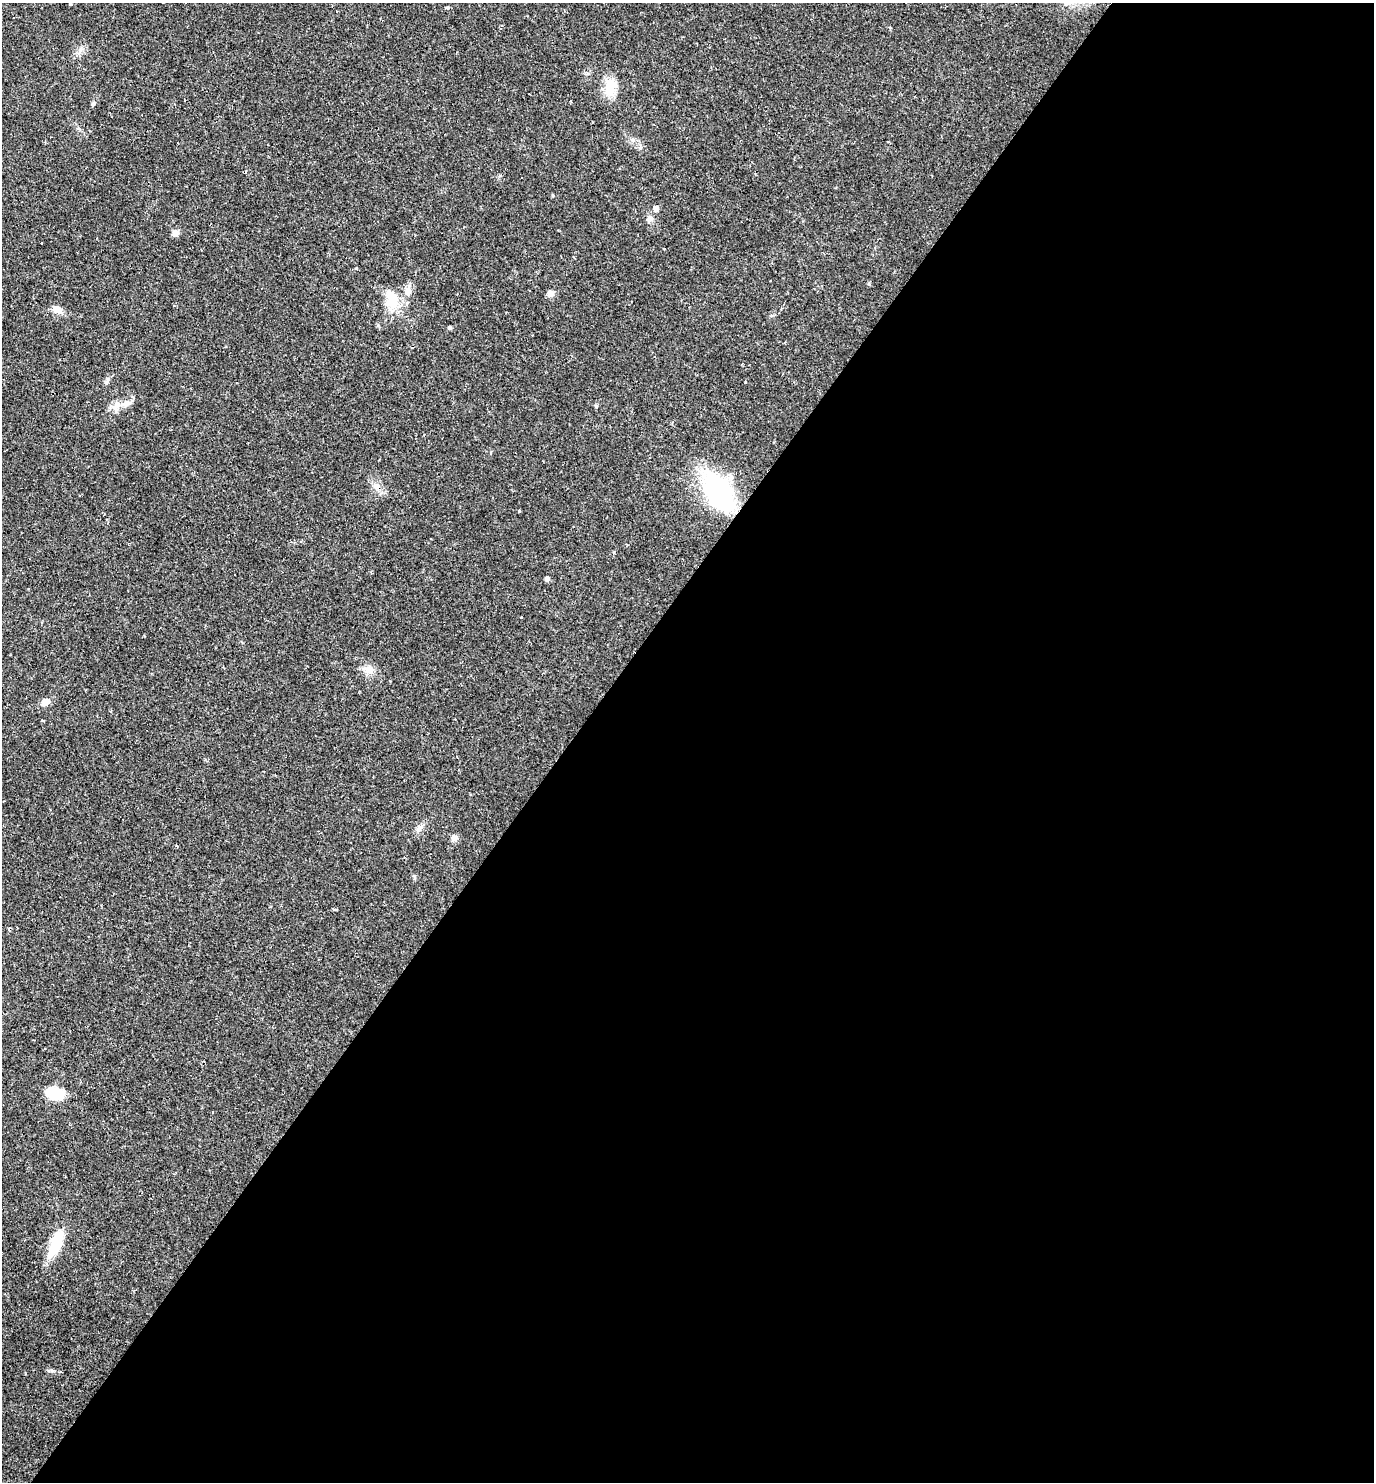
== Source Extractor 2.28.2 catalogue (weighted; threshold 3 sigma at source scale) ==
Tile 12 of 4 x 4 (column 4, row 3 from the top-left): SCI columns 4405-5776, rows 1481-2960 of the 5925 x 5920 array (HDU 1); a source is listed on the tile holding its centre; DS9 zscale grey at full resolution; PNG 1376 x 1484 px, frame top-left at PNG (2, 3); no overlay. Shown black and unused: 59% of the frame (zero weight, under 2 of 3 exposures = <1% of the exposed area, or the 3 px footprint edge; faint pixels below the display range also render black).
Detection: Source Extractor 2.28.2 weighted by HDU 2 'WHT'; one run over the whole footprint, this tile lists its part. Background 0.0292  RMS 0.0039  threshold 0.0176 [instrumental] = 3 sigma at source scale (4.5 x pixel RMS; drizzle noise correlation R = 1.50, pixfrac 1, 0.05/0.05 arcsec/px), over >= 5 px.
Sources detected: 35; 1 inside a brighter object's white glare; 5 cosmic-ray / hot-pixel residue — not listed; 1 inside a brighter listed object's ellipse — not listed separately; the other 28 listed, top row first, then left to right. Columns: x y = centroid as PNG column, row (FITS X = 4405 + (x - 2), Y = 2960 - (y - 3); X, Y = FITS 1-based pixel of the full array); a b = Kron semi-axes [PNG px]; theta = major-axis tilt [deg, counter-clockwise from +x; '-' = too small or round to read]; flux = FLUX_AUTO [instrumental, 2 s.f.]
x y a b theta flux
70 4 3 3 - 0.57
610 88 18 12 80 9.1
93 104 6 4 18 0.51
553 195 4 3 - 0.38
656 208 7 6 - 1.5
651 219 8 7 - 1.4
176 233 8 7 - 1.8
41 243 3 3 - 7.1
408 291 11 8 -83 2.6
550 294 7 7 - 2.2
393 298 25 16 -59 9.1
56 309 14 8 -31 2.8
450 328 4 4 - 0.72
107 382 9 5 53 0.9
116 406 15 7 34 2.9
596 406 5 4 - 0.48
376 486 6 5 - 1
718 491 37 23 -59 59
519 511 3 3 - 0.6
547 579 4 4 - 1.4
369 670 13 8 16 2.5
45 702 9 8 - 2.6
43 721 4 2 - 0.34
419 828 13 6 46 1.9
454 838 8 7 - 1.7
333 909 4 3 - 0.36
54 1093 23 15 -15 8
54 1249 30 12 54 8.6
Isophote crosses this tile's border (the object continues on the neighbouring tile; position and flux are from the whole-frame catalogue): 1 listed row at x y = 70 4
Unlisted compact peaks at least as high as the median listed source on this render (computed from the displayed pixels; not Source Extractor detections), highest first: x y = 52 1371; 414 876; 614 552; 633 140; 640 148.